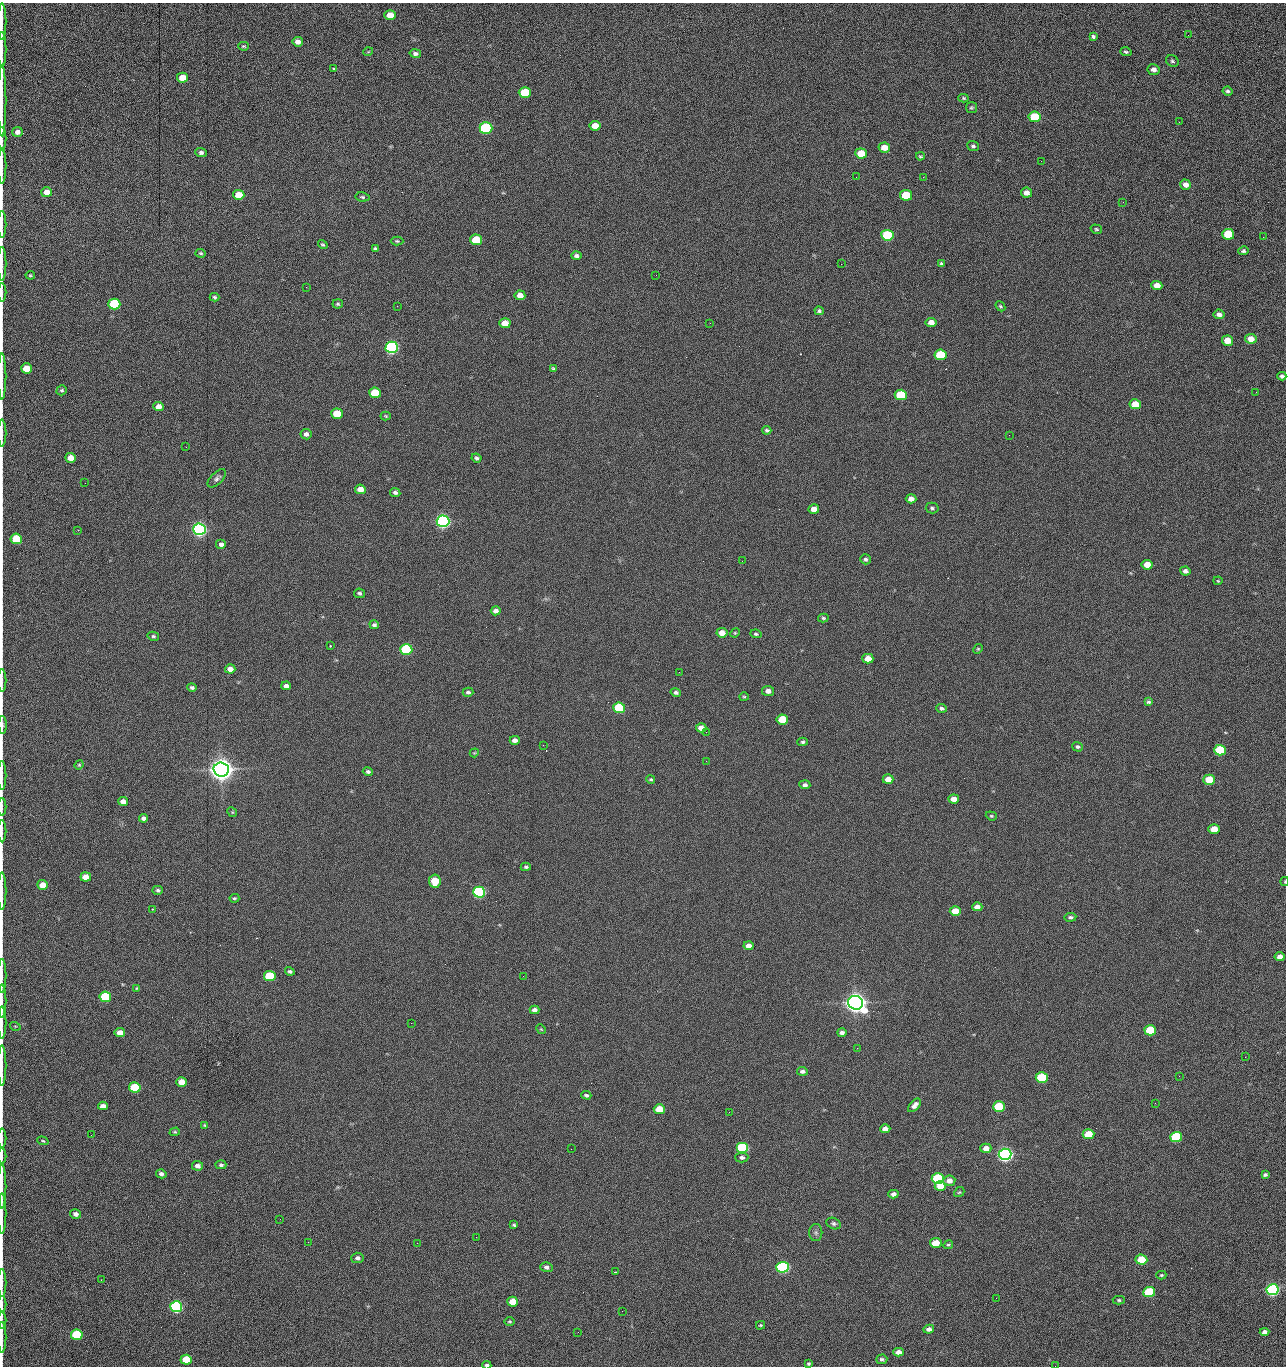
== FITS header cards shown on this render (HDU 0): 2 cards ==
NAXIS1  =                 1284 /fastest changing axis
NAXIS2  =                 1364 /next to fastest changing axis

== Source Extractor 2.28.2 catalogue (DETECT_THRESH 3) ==
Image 1284 x 1364 px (HDU 0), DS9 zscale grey, 1 PNG px = 1 image px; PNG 1288 x 1368 px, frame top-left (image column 1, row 1364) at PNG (2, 3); each listed source drawn as its Kron ellipse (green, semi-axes under 4 px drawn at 4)
Background 144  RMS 15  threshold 44.6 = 3 sigma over >= 5 px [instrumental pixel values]
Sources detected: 274; all 274 listed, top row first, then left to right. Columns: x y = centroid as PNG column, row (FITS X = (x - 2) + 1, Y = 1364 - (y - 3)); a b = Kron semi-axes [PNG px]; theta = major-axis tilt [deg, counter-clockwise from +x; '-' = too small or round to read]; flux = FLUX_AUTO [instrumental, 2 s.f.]
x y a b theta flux
390 15 5 5 - 1.3e+04
2 21 18 2 90 3.3e+03
1188 35 2 2 - 6.8e+02
1093 36 4 3 - 5.2e+03
298 42 5 4 - 5.4e+03
243 46 5 4 - 1.5e+03
2 50 18 2 90 2.6e+03
368 52 5 3 - 7.9e+02
1126 52 6 4 -18 1.7e+03
415 54 6 4 -13 2.6e+03
1172 61 7 5 -34 2.1e+03
334 68 3 2 - 1.0e+03
1154 70 6 5 - 4.5e+03
182 78 5 5 - 1.4e+04
1228 91 5 4 - 1.8e+03
525 92 6 5 - 4.2e+04
963 98 5 4 - 1.5e+03
2 101 36 2 90 6.5e+03
971 108 5 5 - 1.6e+03
1035 117 6 5 - 6.1e+04
1179 122 3 2 - 7.8e+02
595 126 5 5 - 1.4e+04
486 128 6 5 - 1.6e+05
17 132 5 5 - 4.9e+03
2 138 12 2 90 2.1e+03
973 146 6 5 - 1.9e+03
884 147 6 5 - 1.2e+04
201 152 5 4 - 2.6e+03
861 153 6 5 - 2.8e+04
920 156 4 3 - 1.2e+03
1041 161 3 2 - 1.2e+03
2 166 18 2 90 2.8e+03
856 177 2 2 - 1.4e+03
923 177 2 2 - 1.2e+04
1186 185 5 5 - 6.3e+03
47 192 5 5 - 1.0e+04
1026 193 5 5 - 5.8e+03
239 195 5 5 - 2.0e+04
906 195 6 5 - 5.2e+04
362 197 7 4 -8 1.7e+03
1123 202 2 2 - 4.6e+02
2 224 13 2 90 2.2e+03
1096 229 6 4 -17 1.3e+03
1228 234 6 5 - 4.3e+04
887 235 6 5 - 1.0e+05
1263 237 2 2 - 5.2e+02
476 240 6 5 - 4.1e+04
397 241 6 4 -1 1.5e+03
323 245 5 4 - 1.6e+03
375 249 4 3 - 1.9e+03
1243 251 5 4 - 1.8e+03
201 253 5 4 - 1.4e+03
576 256 5 4 - 2.9e+03
2 264 17 2 90 3.1e+03
841 264 2 2 - 1.8e+04
941 264 4 3 - 1.7e+03
30 275 5 4 - 1.2e+03
656 275 2 2 - 7.7e+02
1157 285 5 4 - 7.6e+03
306 287 2 2 - 5.8e+02
2 292 9 2 90 1.4e+03
520 295 5 4 - 9.0e+03
214 297 5 4 - 1.6e+03
114 304 6 5 - 1.0e+05
338 304 5 4 - 1.4e+03
397 306 2 2 - 1.3e+03
1000 306 5 3 - 1.2e+03
819 311 5 4 - 1.9e+03
1219 314 5 5 - 3.7e+03
931 322 5 4 - 7.6e+03
505 323 6 5 - 1.6e+04
710 323 2 2 - 2.2e+03
1251 339 6 5 - 1.0e+04
1227 341 5 5 - 1.6e+04
392 347 6 5 - 3.0e+05
940 355 6 5 - 5.8e+04
26 368 5 5 - 2.5e+04
553 368 4 3 - 1.3e+03
2 376 23 2 90 4.1e+03
1282 376 4 4 - 2.5e+03
62 390 5 4 - 1.7e+03
1256 392 3 2 - 9.1e+02
375 393 6 5 - 3.7e+04
901 395 6 5 - 6.0e+04
1135 404 6 5 - 1.9e+04
158 407 5 4 - 8.3e+03
337 414 6 5 - 2.9e+04
386 416 5 4 - 1.2e+03
767 430 4 3 - 1.6e+03
2 433 13 2 90 2.3e+03
306 434 5 5 - 3.7e+03
1009 435 2 2 - 2.2e+03
186 447 2 2 - 1.9e+03
71 458 5 5 - 1.2e+04
476 458 5 4 - 2.3e+03
217 478 11 6 45 3.3e+03
85 483 2 2 - 5.8e+02
360 489 5 4 - 1.0e+04
395 492 5 4 - 2.5e+03
911 499 5 4 - 5.8e+03
932 508 6 5 - 2.0e+03
814 509 5 5 - 8.7e+03
443 521 6 5 - 5.1e+05
199 529 6 5 - 5.4e+05
78 530 3 3 - 8.8e+02
16 539 5 5 - 4.1e+04
221 544 5 5 - 3.8e+03
866 559 5 5 - 1.9e+03
742 561 2 2 - 5.0e+02
1147 565 5 5 - 1.3e+04
1185 571 5 4 - 3.8e+03
1218 581 4 4 - 1.0e+03
359 593 5 4 - 2.0e+03
496 611 5 4 - 4.2e+03
823 618 5 4 - 1.4e+03
374 625 5 4 - 2.1e+03
722 633 5 4 - 1.0e+04
735 633 5 4 - 1.1e+03
756 634 5 3 - 1.5e+03
153 636 6 4 -14 1.6e+03
330 646 2 2 - 5.4e+03
978 649 5 4 - 1.2e+03
406 650 6 5 - 1.6e+05
868 659 5 5 - 1.4e+04
230 669 5 4 - 7.3e+03
679 672 2 2 - 1.4e+03
2 680 11 2 90 2.0e+03
286 686 5 4 - 4.2e+03
192 687 5 4 - 2.1e+03
768 691 6 5 - 6.4e+03
468 692 5 4 - 2.2e+03
676 692 5 4 - 2.4e+03
744 697 5 4 - 1.2e+03
1149 702 4 4 - 1.8e+03
619 708 6 5 - 8.3e+04
942 708 5 4 - 2.3e+03
782 719 6 5 - 2.8e+04
2 725 9 3 -88 2.0e+03
701 728 5 4 - 7.5e+03
706 732 2 2 - 4.8e+02
515 740 5 4 - 4.2e+03
803 742 5 4 - 1.8e+03
543 745 2 2 - 2.2e+03
1078 747 5 4 - 2.0e+03
1220 750 6 5 - 7.7e+04
474 753 5 3 - 9.3e+02
706 761 3 2 - 1.5e+03
79 765 5 4 - 1.1e+03
221 769 7 7 - 1.8e+06
368 771 5 4 - 2.5e+03
2 775 15 2 90 2.4e+03
651 779 4 4 - 1.3e+03
888 779 5 5 - 1.1e+04
1209 780 5 5 - 2.5e+04
805 785 5 4 - 3.2e+03
954 799 5 4 - 8.0e+03
123 801 5 4 - 6.5e+03
2 807 9 2 90 1.4e+03
232 812 5 4 - 1.0e+03
991 816 6 4 -20 1.3e+03
144 818 4 4 - 3.7e+03
1214 829 5 5 - 1.5e+04
2 831 11 2 90 1.9e+03
526 867 5 4 - 1.8e+03
86 877 5 4 - 1.3e+04
435 881 6 5 - 2.8e+04
1285 882 4 2 - 7.3e+02
43 885 5 5 - 1.6e+04
158 890 5 4 - 2.0e+03
2 891 19 2 90 2.8e+03
479 892 6 5 - 2.4e+05
234 898 5 3 - 1.3e+03
977 907 5 4 - 5.9e+03
152 909 2 2 - 7.5e+02
955 911 5 5 - 1.9e+04
1070 917 6 4 10 2.2e+03
748 946 5 4 - 6.2e+03
1280 957 5 4 - 7.2e+03
290 971 5 4 - 1.9e+03
2 976 17 2 90 3.0e+03
270 976 6 5 - 6.1e+04
523 976 2 2 - 1.3e+03
137 988 4 3 - 1.0e+03
105 997 6 5 - 7.6e+04
2 1001 16 2 90 2.7e+03
855 1003 8 6 -16 1.5e+06
534 1010 5 4 - 3.9e+03
2 1023 16 2 90 2.7e+03
411 1023 2 2 - 3.5e+03
15 1026 5 3 - 1.0e+03
541 1029 5 4 - 9.3e+02
1150 1030 6 5 - 4.9e+04
842 1032 5 4 - 3.5e+03
120 1033 5 4 - 1.0e+04
857 1048 3 2 - 1.0e+03
1245 1057 2 2 - 1.2e+03
2 1066 20 2 90 3.8e+03
802 1071 5 4 - 3.3e+03
1179 1076 3 2 - 1.8e+03
1042 1078 6 5 - 8.9e+04
181 1082 5 5 - 1.2e+04
135 1087 5 5 - 6.5e+04
586 1095 5 4 - 1.9e+03
1155 1103 2 2 - 6.6e+02
914 1105 8 5 47 4.8e+03
103 1106 5 4 - 5.2e+03
999 1107 6 5 - 7.3e+04
659 1109 5 5 - 2.1e+04
729 1112 2 2 - 6.4e+02
204 1125 4 3 - 9.0e+02
885 1129 5 4 - 7.0e+03
175 1132 5 4 - 1.1e+03
1089 1134 6 5 - 3.2e+04
91 1135 2 2 - 1.6e+03
1176 1137 6 5 - 1.0e+05
2 1138 9 2 90 1.7e+03
43 1141 6 3 -20 1.3e+03
742 1148 6 5 - 1.5e+05
986 1148 5 4 - 7.8e+03
571 1149 2 2 - 6.0e+02
1005 1154 6 5 - 6.3e+05
2 1156 8 2 90 1.0e+03
742 1157 6 5 - 2.9e+03
221 1165 5 4 - 2.3e+03
197 1166 5 5 - 4.7e+03
161 1174 5 4 - 3.4e+03
1265 1174 4 3 - 1.9e+03
938 1179 6 5 - 1.5e+05
949 1181 6 5 - 6.7e+03
940 1186 5 5 - 1.7e+04
2 1187 22 2 90 4.0e+03
959 1192 6 4 40 1.3e+03
893 1194 5 4 - 4.5e+03
2 1213 20 2 90 3.8e+03
75 1214 5 4 - 4.4e+03
280 1219 3 2 - 1.4e+03
833 1223 7 5 -25 2.3e+03
514 1225 4 3 - 1.3e+03
816 1233 8 6 -89 2.8e+03
476 1237 2 2 - 5.6e+03
308 1242 3 2 - 1.2e+03
417 1243 2 2 - 3.7e+03
936 1243 6 5 - 1.9e+04
948 1245 5 3 - 1.3e+03
357 1258 6 5 - 2.9e+03
1141 1260 6 5 - 2.7e+04
546 1267 6 5 - 3.4e+03
783 1267 6 5 - 3.1e+05
615 1272 3 2 - 9.2e+02
1161 1275 5 4 - 1.3e+03
101 1280 2 2 - 7.6e+02
2 1283 14 2 90 2.5e+03
1272 1290 6 5 - 3.7e+05
1149 1292 6 5 - 7.9e+04
996 1298 3 2 - 1.8e+03
1119 1300 6 4 -1 1.6e+03
513 1302 5 5 - 1.8e+04
2 1304 8 2 90 1.2e+03
176 1307 6 5 - 2.4e+05
622 1311 2 2 - 4.5e+02
2 1320 8 2 90 1.4e+03
510 1321 5 4 - 1.4e+03
760 1325 4 3 - 1.1e+03
929 1329 5 4 - 4.1e+03
578 1332 2 2 - 2.4e+03
1264 1332 5 4 - 4.7e+03
77 1335 6 5 - 9.3e+04
2 1337 15 2 90 2.5e+03
898 1352 5 4 - 6.5e+03
882 1359 5 4 - 2.0e+03
186 1360 5 5 - 3.0e+04
809 1364 4 4 - 1.4e+03
487 1365 4 3 - 2.2e+03
1055 1366 2 2 - 1.3e+03
At the frame edge (FLAGS 8, measured only in part): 32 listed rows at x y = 2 21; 2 50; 2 101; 2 138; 2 166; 2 224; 2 264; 2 292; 2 376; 2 433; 16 539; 2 680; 2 725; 2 775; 2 807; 2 831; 1285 882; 2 891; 2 976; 2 1001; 2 1023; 2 1066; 2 1138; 2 1156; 2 1187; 2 1213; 2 1283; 2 1304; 2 1320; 2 1337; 487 1365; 1055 1366

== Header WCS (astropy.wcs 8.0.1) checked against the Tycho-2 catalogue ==
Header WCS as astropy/WCSLIB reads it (CRVAL/CRPIX/CD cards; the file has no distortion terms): RA---TAN/DEC--TAN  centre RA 15:41:40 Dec +51:59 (235.42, +51.98 deg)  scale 1.26 arcsec/px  FOV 26.9' x 28.5'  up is +92 deg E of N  parity flipped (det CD > 0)
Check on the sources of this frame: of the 60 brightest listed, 10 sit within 2.0 arcsec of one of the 11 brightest Tycho-2 stars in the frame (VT <= 12.29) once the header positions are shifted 0.20 arcsec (0.13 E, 0.15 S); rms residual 1.20 arcsec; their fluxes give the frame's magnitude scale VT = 25.21 - 2.5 log10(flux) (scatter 0.21 mag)
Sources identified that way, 10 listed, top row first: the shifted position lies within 2.0 arcsec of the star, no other Tycho-2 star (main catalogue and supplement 1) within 4.0 arcsec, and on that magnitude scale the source's flux lands within +1.5 / -3 mag of the star's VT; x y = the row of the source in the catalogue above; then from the Tycho-2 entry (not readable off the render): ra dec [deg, ICRS J2000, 3 dp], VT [Tycho-2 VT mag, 2 dp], TYC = Tycho-2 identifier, HIP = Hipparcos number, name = IAU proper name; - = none
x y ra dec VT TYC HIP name
392 347 235.614 +52.064 11.61 3489-1132-1 - -
443 521 235.514 +52.049 11.19 3489-1407-1 - -
221 769 235.378 +52.130 9.31 3489-1322-1 76850 -
479 892 235.303 +52.042 11.52 3489-958-1 - -
855 1003 235.232 +51.912 9.59 3489-824-1 - -
1005 1154 235.143 +51.862 10.97 3489-1016-1 - -
938 1179 235.131 +51.886 12.29 3489-908-1 - -
783 1267 235.084 +51.941 11.45 3489-1346-1 - -
1272 1290 235.062 +51.771 11.53 3489-1453-1 - -
176 1307 235.075 +52.152 11.74 3489-912-1 - -